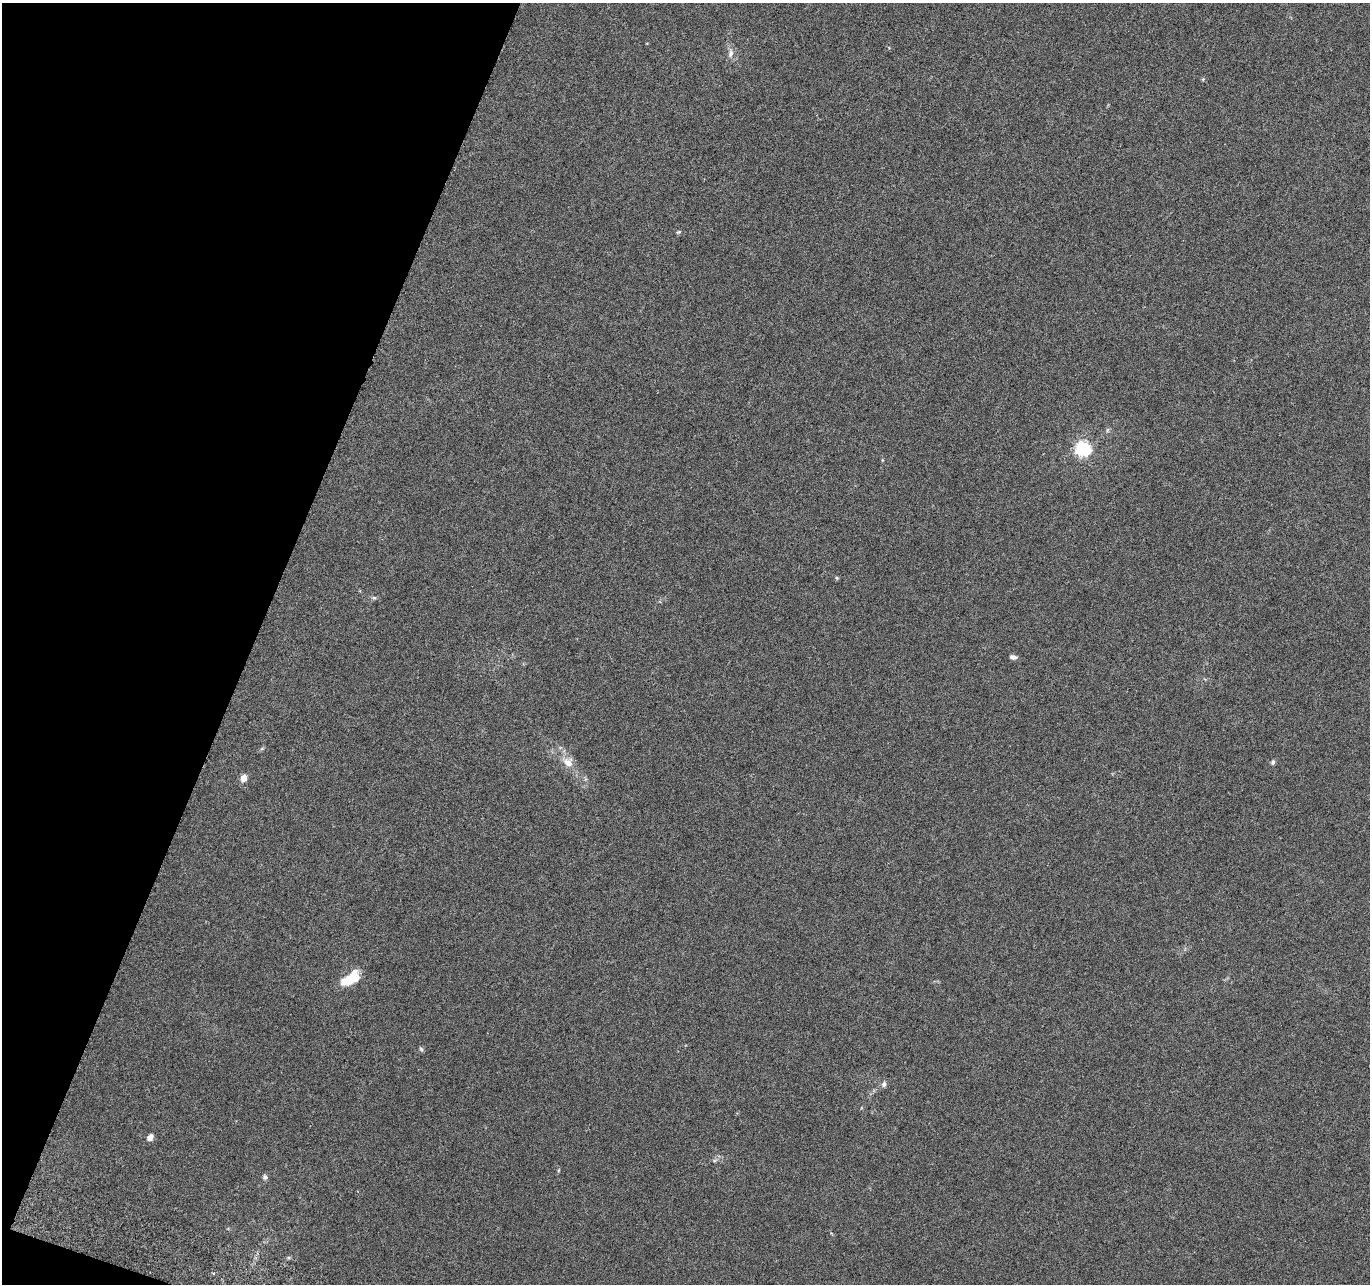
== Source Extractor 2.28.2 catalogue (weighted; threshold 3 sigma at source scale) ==
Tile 9 of 4 x 4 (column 1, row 3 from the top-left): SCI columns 23-1390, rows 1552-2833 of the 5526 x 5730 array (HDU 1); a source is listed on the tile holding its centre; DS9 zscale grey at full resolution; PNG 1372 x 1286 px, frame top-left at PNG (2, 3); no overlay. Shown black and unused: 19% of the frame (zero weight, under 3 of 6 exposures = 3% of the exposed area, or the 3 px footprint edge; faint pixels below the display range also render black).
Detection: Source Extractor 2.28.2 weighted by HDU 2 'WHT'; one run over the whole footprint, this tile lists its part. Background 0.02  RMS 0.0034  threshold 0.0141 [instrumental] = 3 sigma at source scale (4.09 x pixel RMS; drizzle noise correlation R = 1.36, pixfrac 0.8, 0.0396/0.0396 arcsec/px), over >= 5 px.
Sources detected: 16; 1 inside a brighter listed object's ellipse — not listed separately; the other 15 listed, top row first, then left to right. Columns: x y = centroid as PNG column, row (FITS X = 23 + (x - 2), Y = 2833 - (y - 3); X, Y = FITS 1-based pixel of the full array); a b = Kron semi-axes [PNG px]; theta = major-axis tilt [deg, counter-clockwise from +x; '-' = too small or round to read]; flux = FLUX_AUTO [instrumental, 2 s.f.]
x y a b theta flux
731 53 10 7 74 1.4
679 232 6 3 0 0.38
1083 449 6 6 - 74
837 578 5 4 - 0.39
374 598 7 5 -6 0.63
1013 657 9 6 -8 0.97
568 762 14 12 -32 3.4
1273 762 6 5 - 0.67
243 778 5 4 - 5.5
351 978 23 11 30 7.9
421 1049 7 5 -61 0.57
884 1084 8 6 81 0.9
150 1137 7 5 52 2
265 1177 6 5 - 0.86
289 1258 6 4 1 0.42